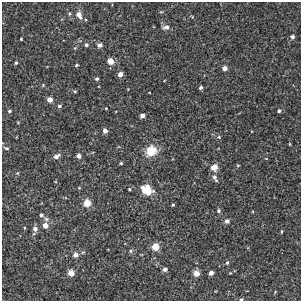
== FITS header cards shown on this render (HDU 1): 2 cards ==
NAXIS1  =                  299
NAXIS2  =                  299

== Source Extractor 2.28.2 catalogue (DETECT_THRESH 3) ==
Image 299 x 299 px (HDU 1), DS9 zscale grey, 1 PNG px = 1 image px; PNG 303 x 303 px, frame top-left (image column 1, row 299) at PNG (2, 2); no overlay
Background -0.00159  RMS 0.003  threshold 0.00887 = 3 sigma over >= 5 px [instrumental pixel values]
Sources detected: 59; all 59 listed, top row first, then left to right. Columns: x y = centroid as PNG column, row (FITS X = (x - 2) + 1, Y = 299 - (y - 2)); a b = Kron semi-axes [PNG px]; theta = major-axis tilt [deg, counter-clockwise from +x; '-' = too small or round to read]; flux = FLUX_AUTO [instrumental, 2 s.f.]
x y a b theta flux
161 12 5 4 - 0.23
79 15 8 5 -62 1.6
192 17 5 4 - 0.2
166 27 8 5 7 1
292 37 5 5 - 0.56
21 39 3 3 - 0.19
86 45 5 5 - 0.39
100 45 5 5 - 0.86
75 48 4 4 - 0.18
110 61 5 5 - 2.3
16 63 4 3 - 0.31
76 65 4 3 - 0.26
225 68 4 4 - 1.2
120 74 4 4 - 1.4
97 79 4 4 - 0.36
43 85 4 3 - 0.2
201 88 5 4 - 0.47
75 91 4 4 - 0.21
49 99 5 4 - 1.5
59 106 5 4 - 0.38
106 108 3 3 - 0.14
9 111 4 4 - 0.36
279 111 4 4 - 0.42
142 115 4 4 - 0.98
105 131 4 4 - 0.98
219 137 5 5 - 0.3
290 144 3 3 - 0.17
6 148 7 4 -21 0.3
151 151 12 11 - 3.8
56 156 8 5 29 0.86
78 156 4 4 - 1
266 158 4 2 - 0.13
121 163 3 3 - 0.24
214 167 7 6 - 1.8
17 173 5 4 - 0.23
215 178 10 5 -66 0.7
79 188 4 4 - 0.19
129 189 4 3 - 0.22
147 190 8 6 -33 7
87 203 5 5 - 4.2
173 205 3 3 - 0.26
218 211 5 5 - 0.36
41 215 5 5 - 0.52
46 219 6 5 - 0.51
227 221 5 5 - 0.74
45 225 5 5 - 1.6
35 229 6 6 - 0.95
281 231 5 3 - 0.21
155 247 5 5 - 4.5
131 251 6 5 - 0.36
75 255 5 5 - 1.2
227 263 5 4 - 0.31
165 269 4 4 - 0.67
71 273 5 5 - 2.2
196 273 5 4 - 2.4
211 273 4 4 - 0.95
230 273 3 3 - 0.15
275 292 4 2 - 0.14
241 299 4 3 - 0.25
At the frame edge (FLAGS 8, measured only in part): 1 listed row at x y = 241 299